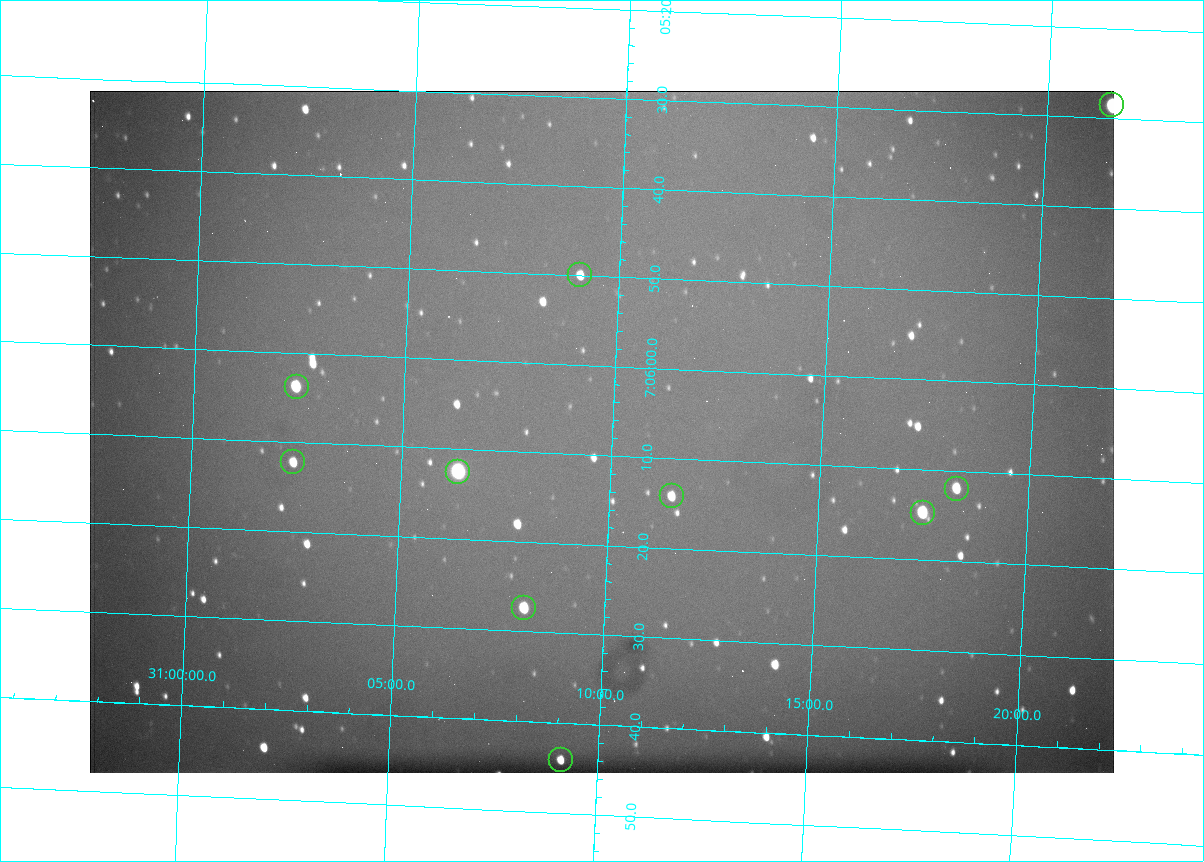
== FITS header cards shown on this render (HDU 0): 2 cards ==
NAXIS1  =                 1024 /fastest changing axis
NAXIS2  =                  682 /next to fastest changing axis

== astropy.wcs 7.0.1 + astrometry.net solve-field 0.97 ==
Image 1024 x 682 px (HDU 0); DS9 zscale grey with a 90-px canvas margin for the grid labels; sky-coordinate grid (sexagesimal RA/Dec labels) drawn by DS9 from the SOLVED WCS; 10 Tycho-2 reference stars matched to detected sources circled (green)
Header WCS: RA---TAN/DEC--TAN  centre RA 07:06:07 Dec +31:10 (106.53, +31.16 deg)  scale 1.43 arcsec/px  FOV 24.4' x 16.3'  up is -93 deg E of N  parity flipped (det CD > 0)
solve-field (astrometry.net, Tycho-2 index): VERIFIED the header's WCS against the Tycho-2 star catalogue (10 matches, 0 conflicts) and refined it, rather than solving blind
Solved WCS: RA---TAN-SIP/DEC--TAN-SIP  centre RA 07:06:07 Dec +31:10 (106.53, +31.16 deg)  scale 1.43 arcsec/px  FOV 24.4' x 16.3'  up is -92 deg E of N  parity flipped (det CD > 0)
The solver's refit moves the header's centre by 0.43 arcsec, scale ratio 0.9989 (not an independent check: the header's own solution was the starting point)
Tycho-2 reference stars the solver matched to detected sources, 10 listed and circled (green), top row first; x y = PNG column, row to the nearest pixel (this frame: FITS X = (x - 90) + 1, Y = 682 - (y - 91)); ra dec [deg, ICRS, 3 dp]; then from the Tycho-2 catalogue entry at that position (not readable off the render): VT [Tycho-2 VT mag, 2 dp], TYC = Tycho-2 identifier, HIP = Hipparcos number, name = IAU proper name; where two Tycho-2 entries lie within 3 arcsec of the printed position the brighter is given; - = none
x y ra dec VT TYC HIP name
1112 105 106.369 +31.359 8.79 2438-636-1 - -
580 275 106.458 +31.151 12.35 2438-728-1 - -
297 387 106.516 +31.041 10.39 2438-398-1 - -
293 462 106.551 +31.041 11.84 2438-663-1 - -
458 472 106.552 +31.106 9.20 2438-180-1 - -
957 489 106.550 +31.305 11.61 2438-184-1 - -
672 496 106.559 +31.192 11.79 2438-1039-1 - -
923 513 106.562 +31.292 10.01 2438-106-1 - -
524 608 106.614 +31.135 11.36 2438-550-1 - -
561 760 106.684 +31.152 11.76 2438-931-1 - -